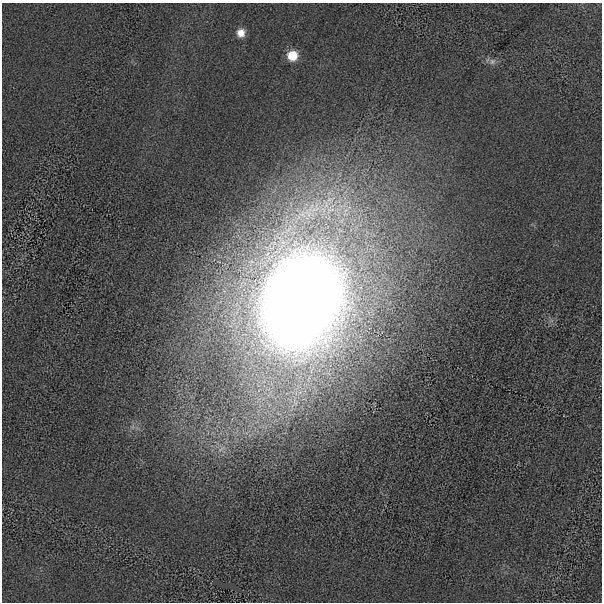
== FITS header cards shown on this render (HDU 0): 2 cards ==
NAXIS1  =                  600 / length of data axis 1
NAXIS2  =                  600 / length of data axis 2

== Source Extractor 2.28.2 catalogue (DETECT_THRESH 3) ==
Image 600 x 600 px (HDU 0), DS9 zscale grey, 1 PNG px = 1 image px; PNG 604 x 604 px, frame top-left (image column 1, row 600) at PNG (2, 3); no overlay
Background -5.56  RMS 140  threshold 415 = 3 sigma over >= 5 px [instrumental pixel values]
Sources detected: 4; all 4 listed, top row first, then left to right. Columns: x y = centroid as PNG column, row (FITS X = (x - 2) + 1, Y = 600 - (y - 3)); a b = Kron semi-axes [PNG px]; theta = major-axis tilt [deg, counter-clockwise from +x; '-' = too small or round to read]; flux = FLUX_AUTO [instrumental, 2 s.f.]
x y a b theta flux
241 33 9 8 - 8.0e+04
292 56 10 10 - 1.7e+05
492 61 9 7 53 3.5e+04
302 301 75 55 69 2.3e+07